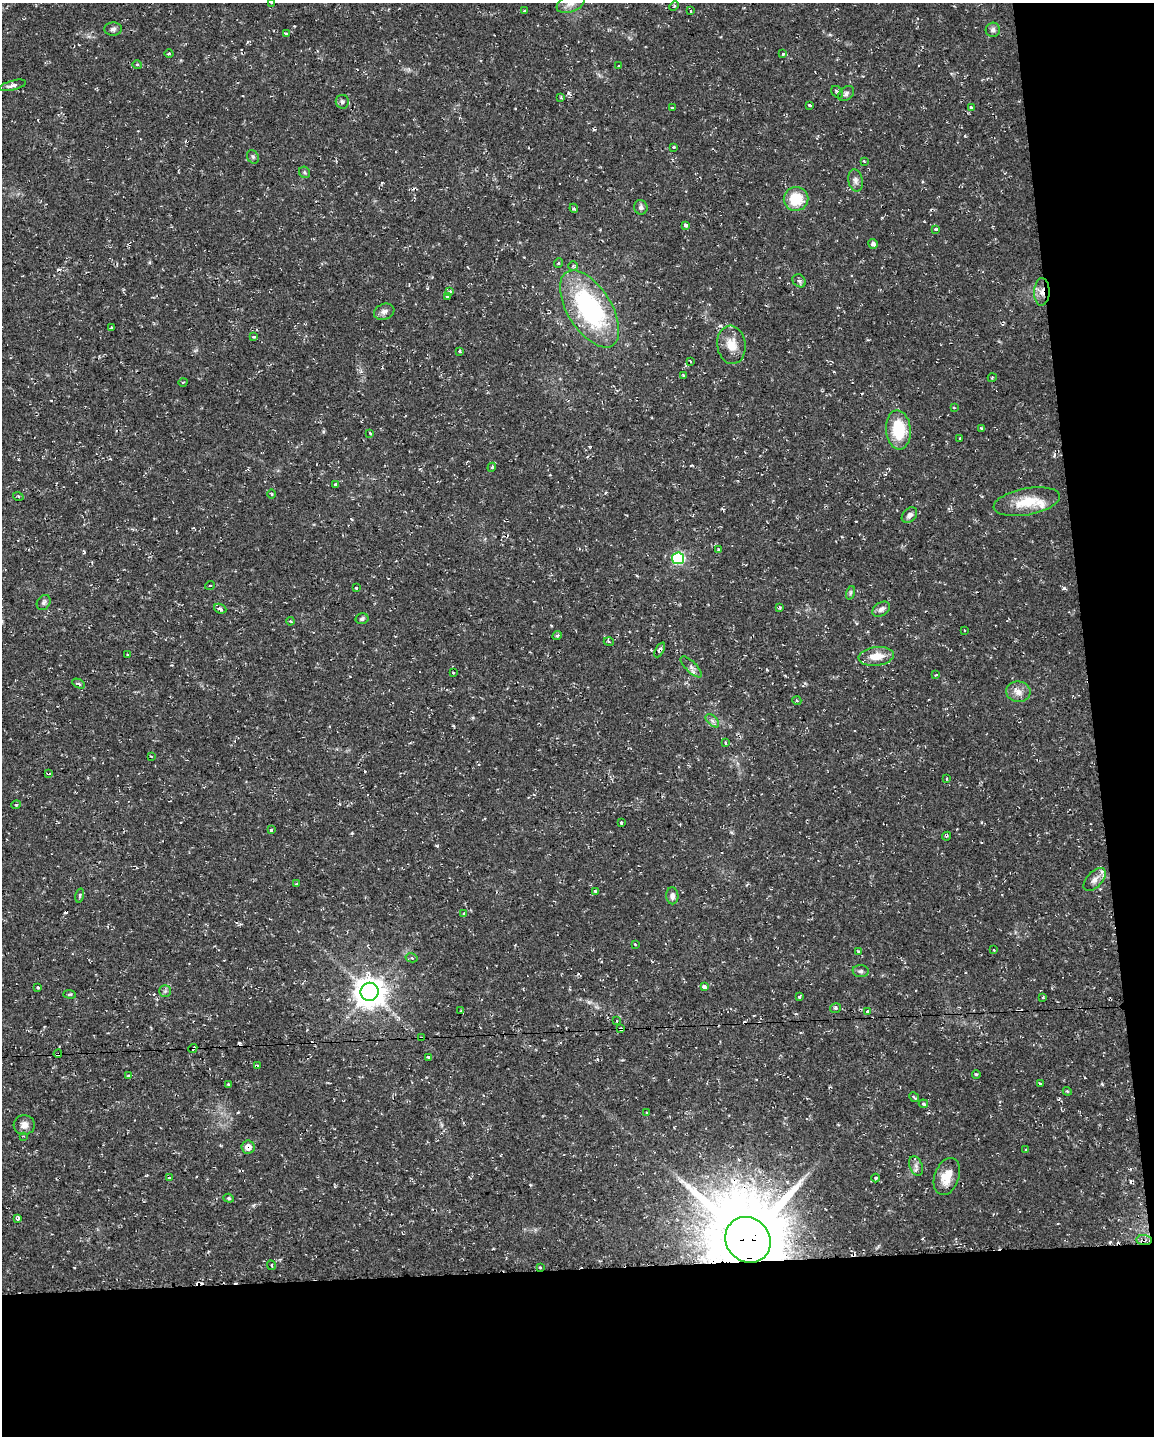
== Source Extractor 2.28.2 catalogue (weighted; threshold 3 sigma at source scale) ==
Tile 12 of 4 x 3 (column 4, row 3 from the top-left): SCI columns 3456-4607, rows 50-1483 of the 4607 x 4367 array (HDU 1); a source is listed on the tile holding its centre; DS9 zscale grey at full resolution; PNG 1156 x 1438 px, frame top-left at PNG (2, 3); each listed source drawn as its Kron ellipse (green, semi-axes under 4 px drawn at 4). Shown black and unused: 17% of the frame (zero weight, under 2 of 3 exposures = <1% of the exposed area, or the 3 px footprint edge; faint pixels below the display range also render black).
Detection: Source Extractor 2.28.2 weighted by HDU 2 'WHT'; one run over the whole footprint, this tile lists its part. Background 0.0286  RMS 0.004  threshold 0.018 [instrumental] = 3 sigma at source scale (4.5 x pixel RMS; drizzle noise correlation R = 1.50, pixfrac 1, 0.0396/0.0396 arcsec/px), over >= 5 px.
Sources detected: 165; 1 inside a brighter object's white glare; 22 cosmic-ray / hot-pixel residue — neither listed nor drawn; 2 inside a brighter listed object's ellipse — not listed separately; the other 140 listed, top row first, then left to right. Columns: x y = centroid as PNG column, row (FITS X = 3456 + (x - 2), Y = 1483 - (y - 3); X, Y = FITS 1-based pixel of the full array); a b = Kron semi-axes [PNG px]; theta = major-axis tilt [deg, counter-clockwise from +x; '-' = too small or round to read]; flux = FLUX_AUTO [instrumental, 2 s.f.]
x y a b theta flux
271 3 4 2 - 0.32
571 3 15 8 24 3.1
674 6 5 3 - 0.46
525 11 3 3 - 0.59
691 11 3 2 - 0.36
113 29 9 6 3 1.2
993 30 7 7 - 1.1
286 33 3 3 - 0.53
169 54 4 3 - 0.38
782 54 3 3 - 1.2
137 64 5 3 - 0.39
618 66 3 2 - 0.33
13 85 14 4 14 1.7
837 92 7 5 -48 1
846 94 9 6 40 1.2
561 98 3 3 - 0.43
342 102 7 6 - 1
810 105 4 2 - 0.93
672 107 4 2 - 0.41
971 108 3 3 - 1.7
674 147 3 3 - 0.65
253 157 7 5 -62 0.73
864 161 3 3 - 0.37
304 172 6 5 - 0.6
855 180 11 7 -79 1.8
796 199 12 12 - 12
641 207 7 6 - 1.2
574 208 4 4 - 0.61
685 225 4 4 - 1.3
936 229 4 3 - 0.98
873 244 5 4 - 1.4
559 263 5 3 - 0.45
573 266 5 4 - 0.68
799 281 7 6 - 0.87
450 292 4 3 - 1.3
1042 292 14 7 88 3
447 297 3 3 - 0.46
590 309 43 22 -58 56
384 312 10 7 20 1.9
111 327 4 3 - 0.55
254 337 3 3 - 1.1
731 345 19 14 -84 6.1
459 351 3 3 - 0.48
690 361 3 2 - 0.28
683 375 4 3 - 0.5
992 378 4 3 - 0.41
183 382 4 3 - 0.36
954 408 4 2 - 0.34
981 428 4 3 - 0.76
898 430 20 12 -85 16
370 433 4 3 - 0.48
960 438 2 2 - 0.38
492 467 4 3 - 0.4
336 485 4 4 - 0.85
272 494 5 3 - 0.41
18 496 5 3 - 0.42
1027 502 33 13 10 11
909 515 9 6 45 1.6
718 549 2 2 - 0.36
678 558 6 6 - 45
210 585 5 3 - 0.37
356 588 3 3 - 2.3
850 593 7 4 72 0.65
44 602 8 6 57 1.2
780 607 3 3 - 0.41
220 609 6 4 -22 1.1
881 609 9 6 32 1.6
362 619 6 5 - 0.79
290 621 4 4 - 0.55
964 630 2 2 - 0.32
557 635 5 3 - 0.57
609 642 5 3 - 0.41
660 650 8 4 62 1.2
128 654 4 3 - 0.34
876 656 18 9 6 6.3
691 667 14 5 -44 1.6
453 673 3 3 - 0.84
936 675 3 3 - 0.46
79 684 7 4 -25 0.78
1018 692 12 10 -8 3.2
797 701 4 3 - 0.37
712 721 8 5 -45 1.1
725 743 4 3 - 0.71
151 756 3 2 - 0.3
48 773 4 3 - 1.9
946 779 3 3 - 0.83
16 805 5 4 - 0.52
621 823 4 3 - 1.1
271 829 3 3 - 1.4
947 836 5 3 - 0.6
1095 879 14 7 47 2.5
296 884 4 3 - 0.33
595 891 3 3 - 0.45
80 896 7 3 75 0.73
672 896 8 6 -86 1.7
464 914 4 3 - 1.1
635 944 3 2 - 0.29
994 950 3 2 - 0.35
858 951 4 2 - 0.38
412 958 6 4 -12 0.7
861 971 8 6 -5 1.1
38 987 3 2 - 0.53
704 987 4 3 - 5.1
165 991 5 5 - 0.85
369 992 9 9 - 610
70 994 6 4 -5 0.56
799 997 3 3 - 0.64
1043 997 3 3 - 0.79
835 1008 5 4 - 0.84
461 1011 4 2 - 0.28
867 1011 3 3 - 2.6
617 1021 3 2 - 0.34
621 1029 4 3 - 2.6
421 1038 4 3 - 0.77
193 1048 4 3 - 2.9
58 1054 4 3 - 1.2
428 1057 3 2 - 1.2
257 1065 4 3 - 0.46
976 1075 4 3 - 0.45
129 1076 4 3 - 1.4
1040 1083 4 2 - 0.34
228 1084 3 2 - 0.6
1067 1091 4 3 - 0.37
914 1097 5 2 - 0.49
923 1104 5 4 - 0.68
647 1112 4 2 - 0.3
24 1125 10 9 - 2.6
23 1136 2 2 - 0.27
248 1147 6 6 - 3.2
1026 1150 3 3 - 0.89
916 1166 10 6 -69 1.5
947 1177 19 12 70 6.8
169 1178 4 2 - 0.33
876 1178 4 3 - 0.48
229 1198 5 4 - 0.54
18 1218 4 3 - 1
748 1240 24 21 -47 4000
1144 1240 7 5 -6 1.7
271 1265 5 3 - 0.54
540 1267 3 3 - 0.49
Overlapping masked pixels (flux is a lower limit): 10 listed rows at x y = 1042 292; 660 650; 48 773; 621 1029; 421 1038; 193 1048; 58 1054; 248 1147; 748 1240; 1144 1240
Isophote crosses this tile's border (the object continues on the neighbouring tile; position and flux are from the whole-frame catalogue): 2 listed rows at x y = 271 3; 571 3